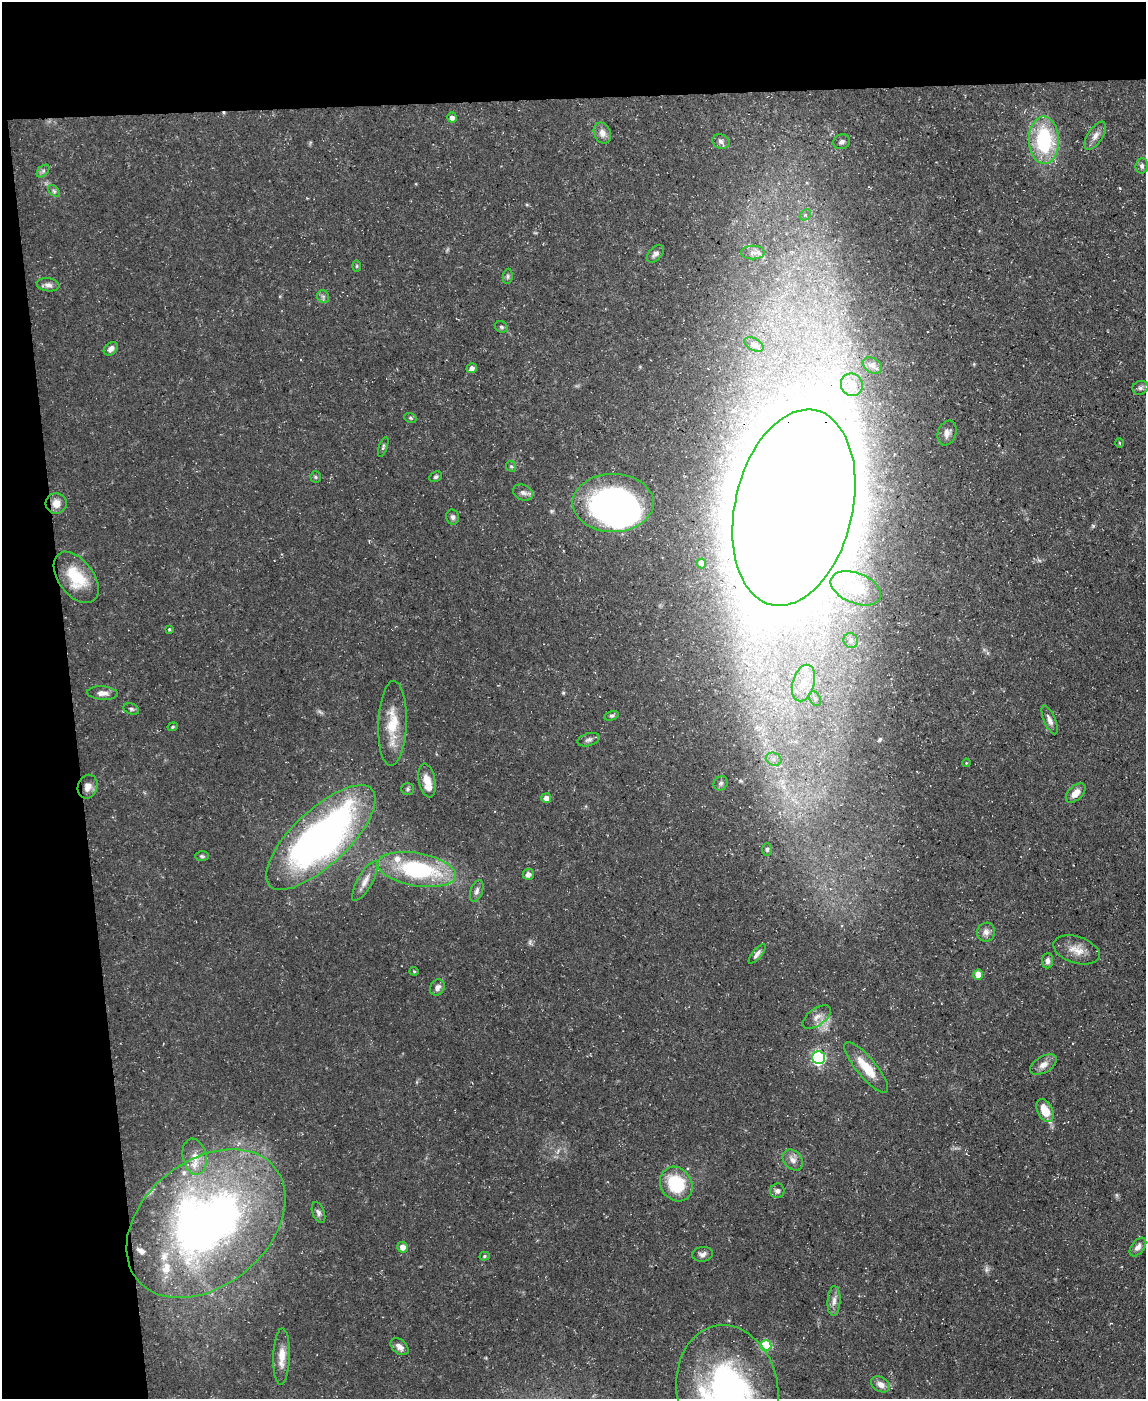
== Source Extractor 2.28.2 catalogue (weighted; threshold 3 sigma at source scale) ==
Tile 1 of 4 x 3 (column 1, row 1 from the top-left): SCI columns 1-1144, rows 2920-4316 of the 4575 x 4549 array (HDU 1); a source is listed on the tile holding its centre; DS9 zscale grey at full resolution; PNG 1148 x 1401 px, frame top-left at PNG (2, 2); each listed source drawn as its Kron ellipse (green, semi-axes under 4 px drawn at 4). Shown black and unused: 13% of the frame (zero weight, under 3 of 5 exposures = <1% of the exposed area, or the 3 px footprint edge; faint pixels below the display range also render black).
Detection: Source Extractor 2.28.2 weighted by HDU 2 'WHT'; one run over the whole footprint, this tile lists its part. Background 0.0654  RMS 0.0044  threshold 0.0196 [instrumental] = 3 sigma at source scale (4.5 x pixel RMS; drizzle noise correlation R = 1.50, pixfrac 1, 0.05/0.05 arcsec/px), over >= 5 px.
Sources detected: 104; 2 too faint to see at this stretch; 1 inside a brighter object's white glare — neither listed nor drawn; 9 inside a brighter listed object's ellipse — not listed separately; the other 92 listed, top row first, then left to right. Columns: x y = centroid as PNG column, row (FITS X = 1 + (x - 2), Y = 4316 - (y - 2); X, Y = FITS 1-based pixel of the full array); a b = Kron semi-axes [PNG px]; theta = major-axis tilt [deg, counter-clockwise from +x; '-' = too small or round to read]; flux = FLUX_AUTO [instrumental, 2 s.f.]
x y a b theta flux
452 118 5 4 - 1.8
602 133 11 8 -67 2.9
1095 136 16 7 57 2.7
1044 140 24 15 -88 37
721 141 9 7 -21 1.6
842 142 8 7 - 1.6
1142 166 8 6 87 1.2
43 171 7 4 46 0.97
54 191 7 4 -45 0.89
805 215 6 4 43 0.9
753 253 12 7 0 2.3
655 254 11 6 47 1.8
357 266 6 4 89 0.53
508 276 8 5 85 0.8
48 285 11 6 -7 1.8
323 297 6 6 - 1
501 327 6 5 - 0.89
754 344 10 6 -28 1.4
111 349 8 5 42 2
872 365 10 7 -31 1.8
472 368 5 4 - 1.6
852 385 11 11 - 4.9
1140 388 8 6 24 1.3
410 418 6 5 - 0.73
947 433 13 9 69 2.7
1119 443 5 3 - 0.37
383 447 10 4 71 0.77
511 466 6 4 -65 0.75
316 477 6 5 - 0.74
436 477 6 5 - 0.82
523 492 10 7 -23 2
56 503 10 10 - 4.2
613 503 40 29 0 170
794 508 100 59 77 6400
453 517 7 6 - 1.3
702 563 5 4 - 3.8
76 577 29 17 -53 16
856 588 26 15 -22 16
169 629 4 3 - 0.55
851 641 7 7 - 1.5
803 683 19 11 74 7.5
103 693 15 7 -4 2.8
815 699 8 5 -62 1.2
131 709 8 5 -20 0.95
612 716 7 4 15 0.86
1050 720 15 5 -67 2.1
392 723 42 14 88 13
173 727 5 4 - 0.61
589 740 11 6 16 1.4
774 759 8 6 -23 1.9
966 763 4 3 - 0.36
427 781 17 8 -79 5.3
721 783 7 6 - 1.1
88 787 12 9 71 3.5
408 789 6 5 - 0.85
1076 793 12 7 43 4.2
546 798 5 5 - 2.8
321 837 70 27 43 200
767 849 6 5 - 0.82
202 856 7 5 -2 0.78
417 870 39 16 -10 49
528 874 5 5 - 2.2
365 881 23 7 60 3.7
477 891 11 6 70 1.7
986 932 9 9 - 2.2
1076 950 24 13 -18 6.1
757 954 12 4 51 1.5
1047 961 7 5 86 1.6
414 971 4 4 - 0.5
978 974 5 5 - 6.4
437 987 8 7 - 1.8
817 1017 16 8 36 3.1
818 1058 6 6 - 78
1043 1065 15 8 30 3
866 1067 32 9 -50 10
1045 1111 12 7 -63 7.8
195 1157 18 12 -78 5.9
793 1160 11 8 -48 2.7
676 1184 18 15 -56 21
777 1191 7 7 - 1.6
318 1212 11 6 -70 1.5
206 1223 89 62 39 270
402 1247 5 5 - 2.9
1138 1247 11 6 52 2
703 1254 10 7 10 1.7
485 1256 5 4 - 0.7
834 1301 15 6 86 2.6
766 1346 5 5 - 27
399 1347 10 7 -40 2.5
282 1357 28 8 88 6.3
881 1384 10 7 -29 3
727 1390 65 51 -81 120
Overlapping masked pixels (flux is a lower limit): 2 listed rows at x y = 56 503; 794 508
Isophote crosses this tile's border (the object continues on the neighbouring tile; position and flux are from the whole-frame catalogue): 1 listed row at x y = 727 1390